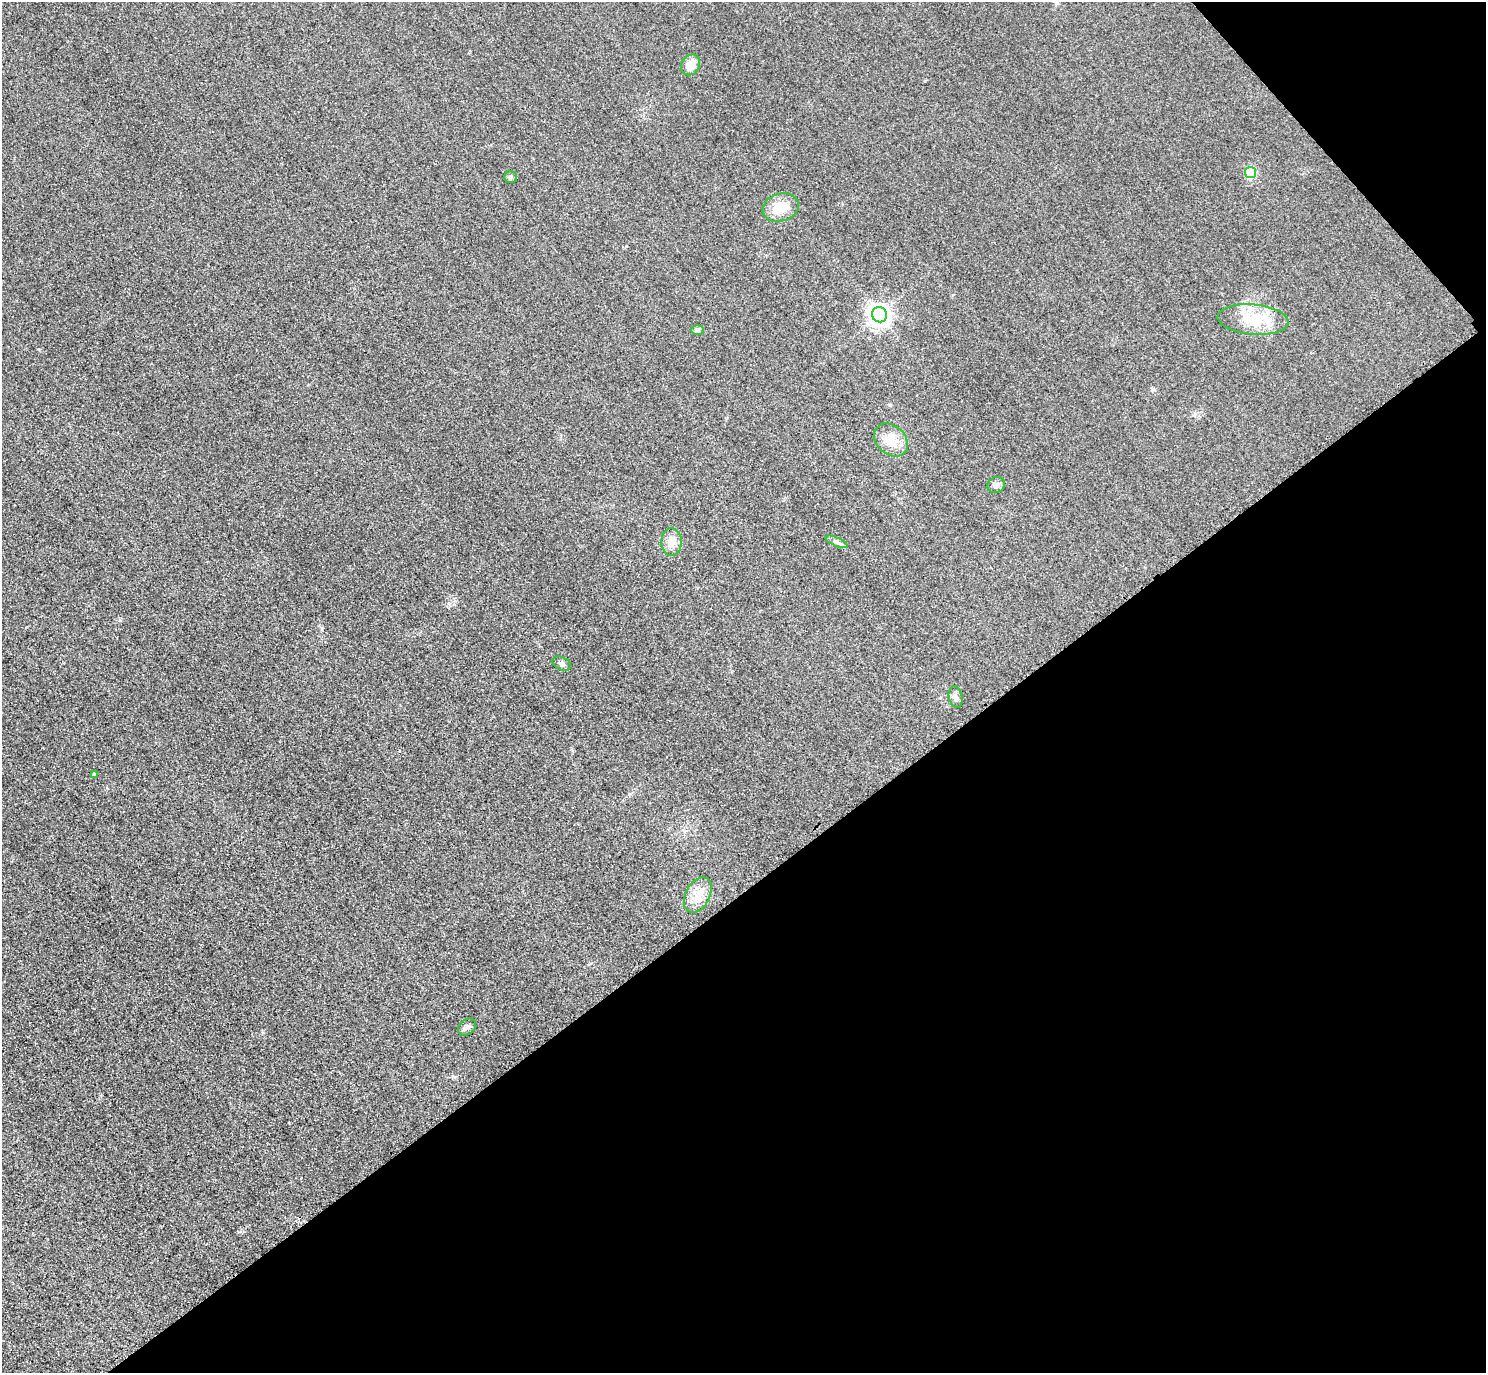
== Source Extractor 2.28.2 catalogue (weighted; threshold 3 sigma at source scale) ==
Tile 12 of 4 x 4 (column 4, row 3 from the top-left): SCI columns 4483-5966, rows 1698-3068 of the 5997 x 5994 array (HDU 1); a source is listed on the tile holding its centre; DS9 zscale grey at full resolution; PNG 1488 x 1375 px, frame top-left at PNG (2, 2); each listed source drawn as its Kron ellipse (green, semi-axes under 4 px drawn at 4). Shown black and unused: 38% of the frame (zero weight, under 3 of 4 exposures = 3% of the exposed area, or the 3 px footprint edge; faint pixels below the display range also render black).
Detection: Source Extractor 2.28.2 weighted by HDU 2 'WHT'; one run over the whole footprint, this tile lists its part. Background 0.0464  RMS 0.017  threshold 0.0787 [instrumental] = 3 sigma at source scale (4.5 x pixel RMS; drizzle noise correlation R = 1.50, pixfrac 1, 0.05/0.05 arcsec/px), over >= 5 px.
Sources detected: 16; all 16 listed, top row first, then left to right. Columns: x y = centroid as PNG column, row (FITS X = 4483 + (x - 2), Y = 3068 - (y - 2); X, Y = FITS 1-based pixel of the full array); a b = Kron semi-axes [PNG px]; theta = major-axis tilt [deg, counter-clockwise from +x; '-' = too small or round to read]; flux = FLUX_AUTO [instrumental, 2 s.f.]
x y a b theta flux
691 65 11 9 56 21
1250 173 5 5 - 98
510 177 6 5 - 3.1
781 207 18 13 18 38
879 315 8 7 - 1000
1253 320 35 15 -5 53
697 330 6 5 - 3.5
891 440 19 14 -42 30
996 485 9 7 20 7.8
671 542 14 10 88 16
837 542 12 4 -24 5.2
562 664 10 6 -27 5.6
956 697 11 6 -78 6.4
94 774 4 4 - 2.8
698 895 19 12 62 24
467 1027 10 7 40 6.3
Unlisted compact peaks at least as high as the median listed source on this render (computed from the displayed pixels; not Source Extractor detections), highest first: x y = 322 628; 1154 390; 449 604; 629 794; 453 1076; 263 1032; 890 405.